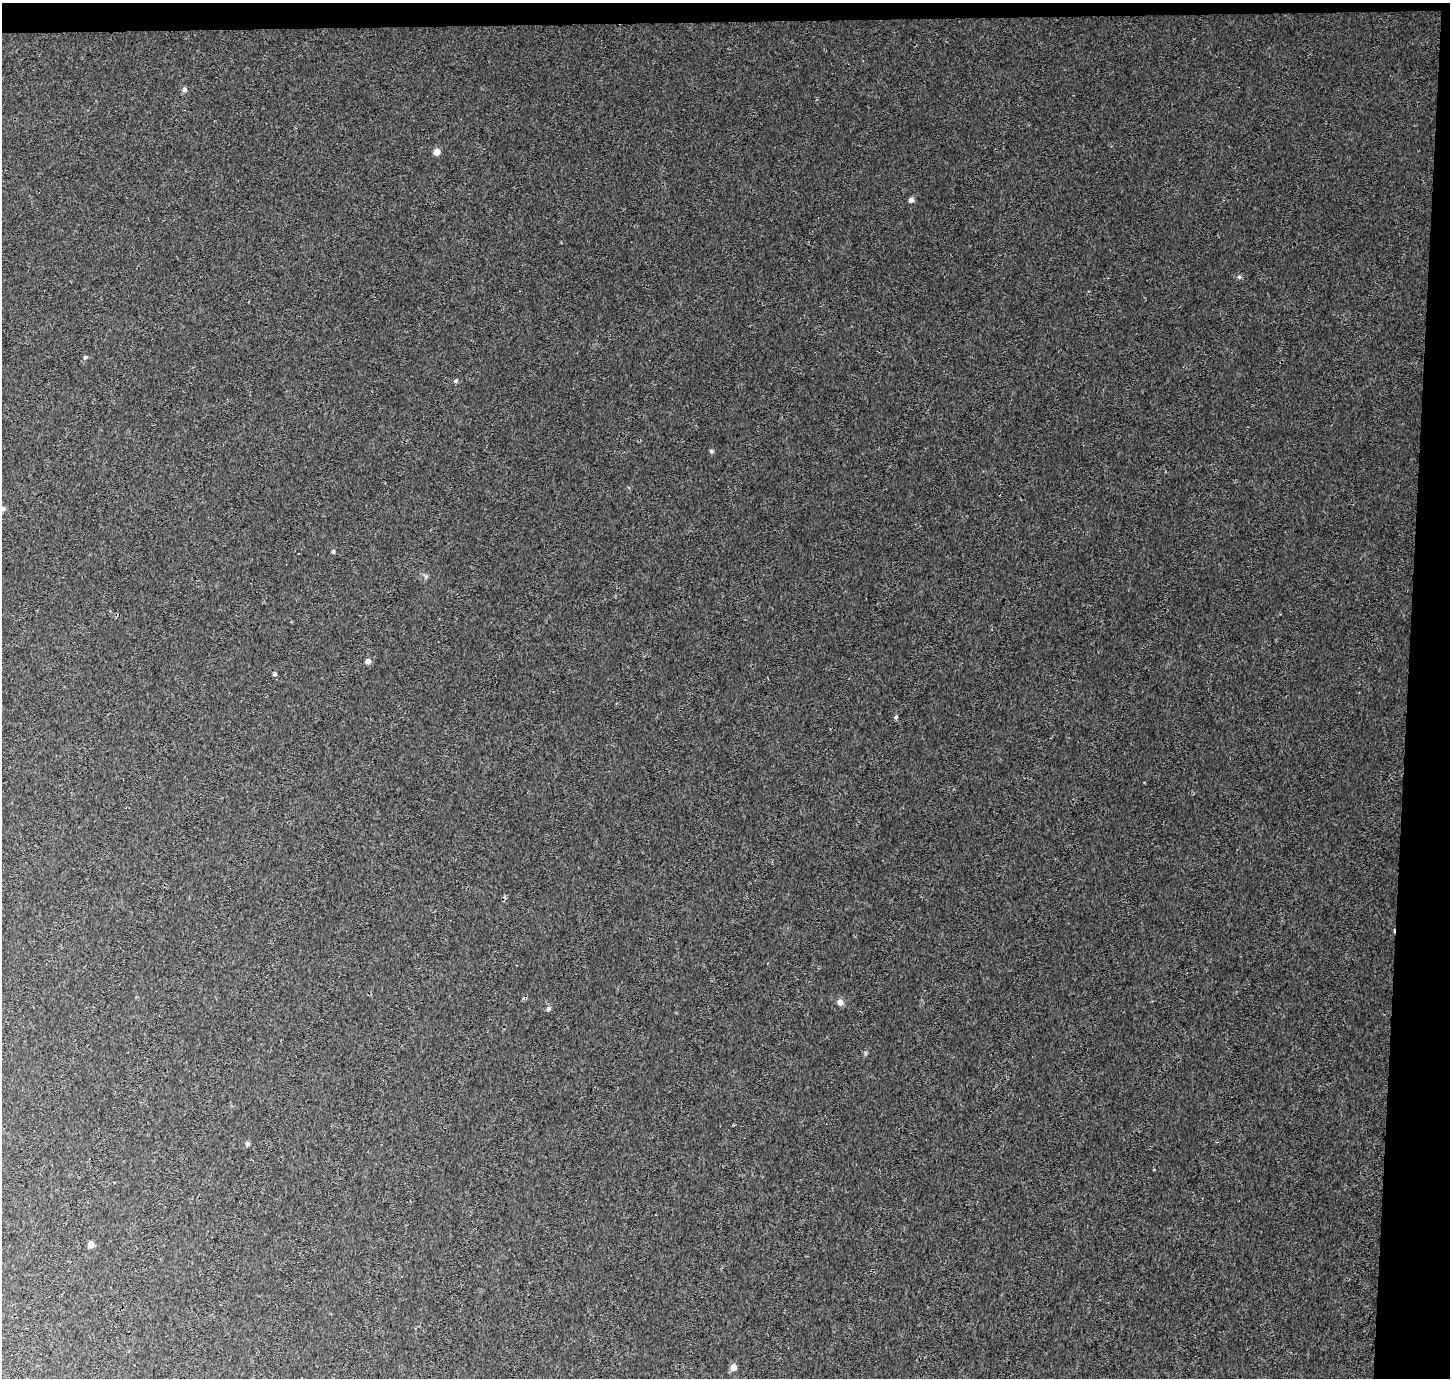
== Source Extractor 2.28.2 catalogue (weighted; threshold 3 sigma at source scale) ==
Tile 3 of 3 x 3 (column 3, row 1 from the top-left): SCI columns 2901-4348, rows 3013-4388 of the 4359 x 4647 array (HDU 1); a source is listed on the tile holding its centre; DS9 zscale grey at full resolution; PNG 1452 x 1380 px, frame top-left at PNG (2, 3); no overlay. Shown black and unused: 4% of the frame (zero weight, under 3 of 4 exposures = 4% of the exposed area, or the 3 px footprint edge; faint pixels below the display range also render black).
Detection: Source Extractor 2.28.2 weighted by HDU 2 'WHT'; one run over the whole footprint, this tile lists its part. Background 0.0037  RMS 0.0023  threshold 0.0104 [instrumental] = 3 sigma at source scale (4.5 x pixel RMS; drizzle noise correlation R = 1.50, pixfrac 1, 0.0396/0.0396 arcsec/px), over >= 5 px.
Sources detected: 18; all 18 listed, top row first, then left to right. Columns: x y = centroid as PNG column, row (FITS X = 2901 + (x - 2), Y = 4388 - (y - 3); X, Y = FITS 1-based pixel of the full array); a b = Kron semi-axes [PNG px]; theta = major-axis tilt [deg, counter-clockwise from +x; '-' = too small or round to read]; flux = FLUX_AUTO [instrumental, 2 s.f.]
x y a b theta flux
184 89 6 6 - 0.58
437 152 5 4 - 3
911 200 6 5 - 0.72
1239 277 5 5 - 0.41
85 357 5 5 - 0.36
455 381 6 5 - 0.42
711 451 6 5 - 0.33
2 509 6 6 - 0.64
333 551 6 3 72 0.28
368 661 6 6 - 0.79
275 674 4 4 - 0.43
896 717 5 4 - 0.44
525 998 5 5 - 0.45
840 1002 7 6 - 1.1
548 1009 6 6 - 0.54
247 1144 6 5 - 0.57
91 1244 5 5 - 2.2
734 1367 6 6 - 1.6
Overlapping masked pixels (flux is a lower limit): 1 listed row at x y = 525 998
Isophote crosses this tile's border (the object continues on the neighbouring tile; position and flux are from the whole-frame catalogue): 1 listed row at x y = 2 509